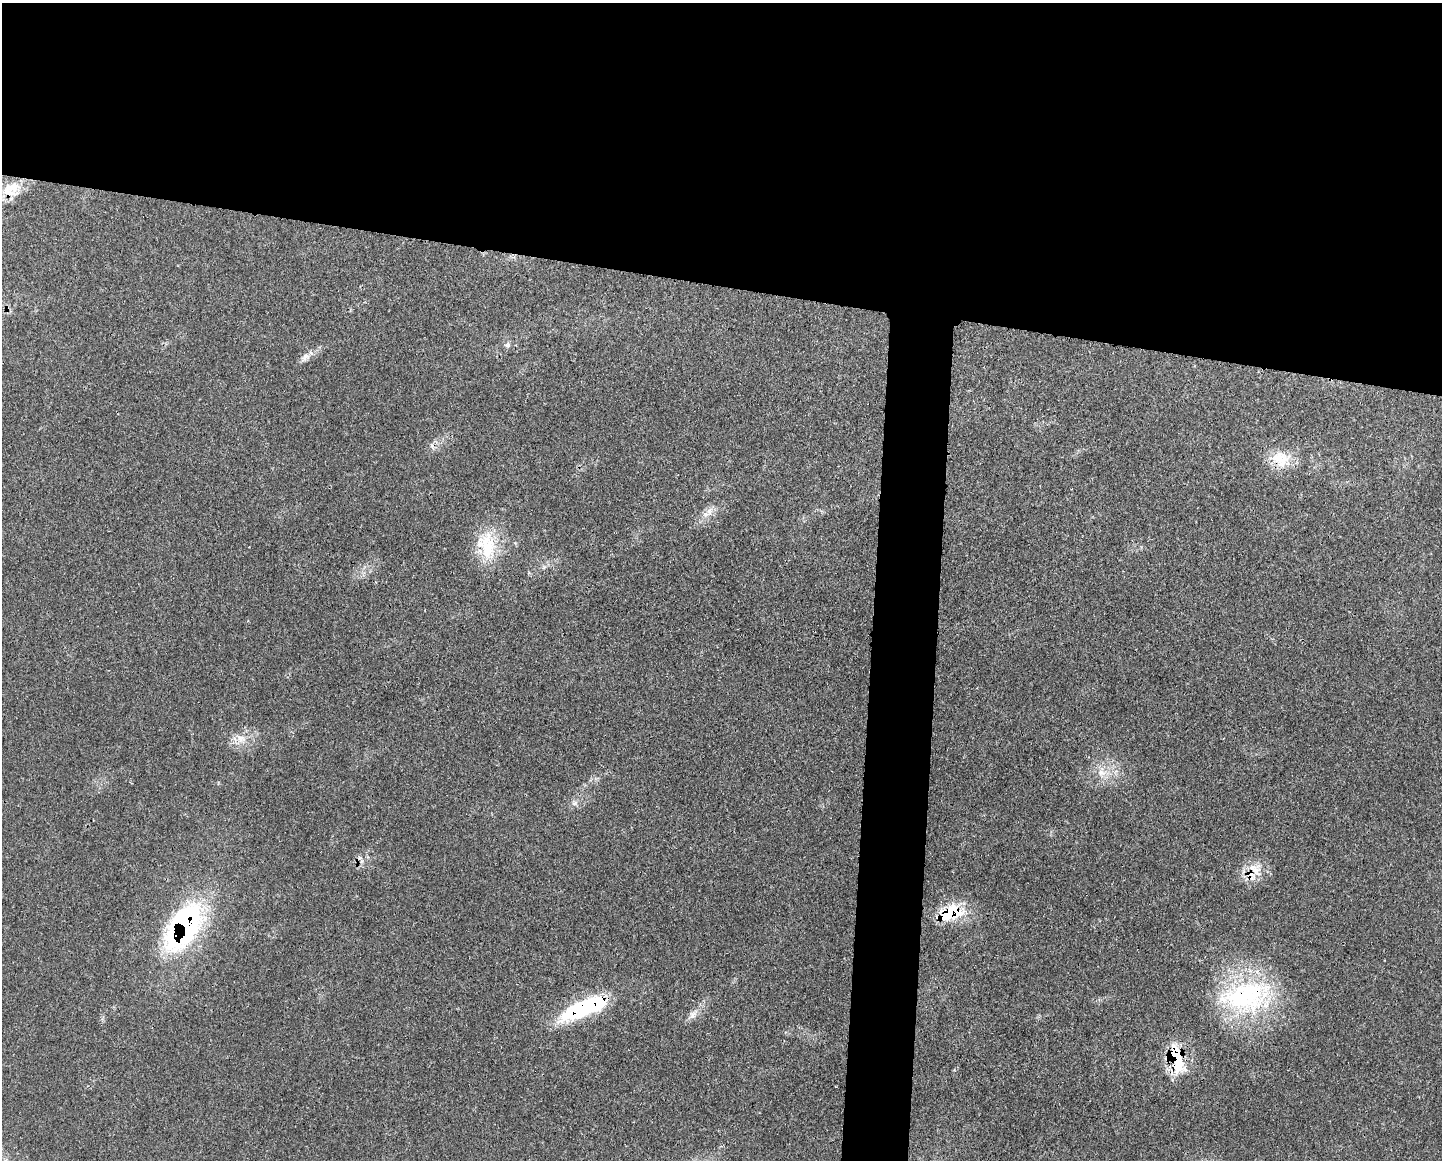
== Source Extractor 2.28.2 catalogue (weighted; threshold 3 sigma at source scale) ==
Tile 2 of 3 x 4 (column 2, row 1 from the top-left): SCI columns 1564-3003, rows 3475-4632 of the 4687 x 4654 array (HDU 1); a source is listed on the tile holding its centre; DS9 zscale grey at full resolution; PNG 1444 x 1162 px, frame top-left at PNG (2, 3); no overlay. Shown black and unused: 28% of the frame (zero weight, under 3 of 4 exposures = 2% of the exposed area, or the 3 px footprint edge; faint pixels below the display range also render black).
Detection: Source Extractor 2.28.2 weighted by HDU 2 'WHT'; one run over the whole footprint, this tile lists its part. Background 0.0414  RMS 0.0027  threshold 0.0121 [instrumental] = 3 sigma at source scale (4.5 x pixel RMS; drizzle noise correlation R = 1.50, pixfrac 1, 0.05/0.05 arcsec/px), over >= 5 px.
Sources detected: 20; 1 inside a brighter object's white glare — not listed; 2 inside a brighter listed object's ellipse — not listed separately; the other 17 listed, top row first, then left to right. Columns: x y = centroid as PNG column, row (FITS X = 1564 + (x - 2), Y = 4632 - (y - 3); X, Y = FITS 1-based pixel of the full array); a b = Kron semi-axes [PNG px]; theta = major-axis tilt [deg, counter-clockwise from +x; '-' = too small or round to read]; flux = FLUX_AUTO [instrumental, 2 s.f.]
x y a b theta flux
12 187 26 14 8 6.7
507 345 6 5 - 0.59
306 356 11 8 12 1.5
1278 458 24 18 24 6.5
709 511 10 6 -83 1.4
487 545 39 24 -85 12
241 738 13 9 -24 2.4
1101 773 12 9 -11 2.4
574 803 7 6 - 0.76
360 858 7 4 0 0.59
1256 870 19 9 -58 3.2
952 912 24 22 45 10
184 927 63 33 58 51
1246 996 72 40 10 39
585 1008 58 16 23 27
693 1015 12 7 50 1.5
1176 1057 36 18 -72 13
Overlapping masked pixels (flux is a lower limit): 6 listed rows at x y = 1278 458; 952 912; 184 927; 1246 996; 585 1008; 1176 1057